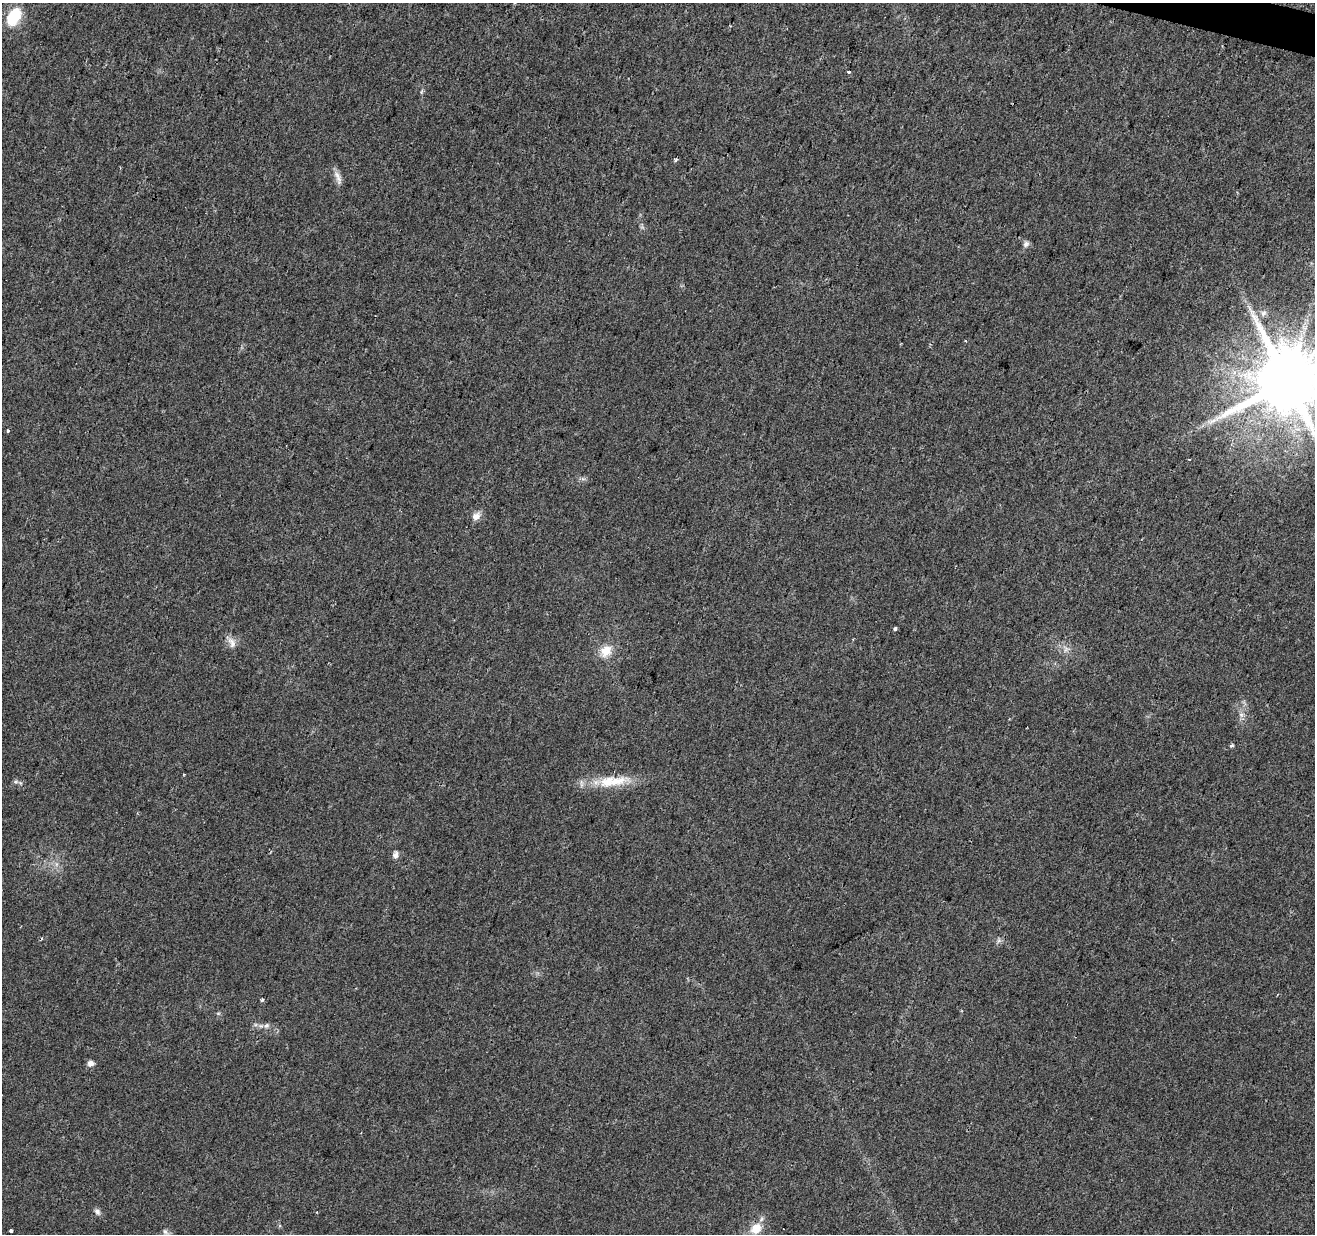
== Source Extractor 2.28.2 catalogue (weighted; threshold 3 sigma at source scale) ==
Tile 10 of 4 x 4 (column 2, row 3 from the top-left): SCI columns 1316-2628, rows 1512-2743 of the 5253 x 5423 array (HDU 1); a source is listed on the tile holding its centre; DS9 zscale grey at full resolution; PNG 1317 x 1236 px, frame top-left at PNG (2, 3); no overlay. Shown black and unused: <1% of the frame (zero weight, under 2 of 3 exposures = <1% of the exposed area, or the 3 px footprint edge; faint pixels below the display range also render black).
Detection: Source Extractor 2.28.2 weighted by HDU 2 'WHT'; one run over the whole footprint, this tile lists its part. Background 0.0431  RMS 0.0057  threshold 0.0255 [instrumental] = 3 sigma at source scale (4.5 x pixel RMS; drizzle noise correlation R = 1.50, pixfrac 1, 0.0396/0.0396 arcsec/px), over >= 5 px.
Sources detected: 29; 2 cosmic-ray / hot-pixel residue — not listed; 1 inside a brighter listed object's ellipse — not listed separately; the other 26 listed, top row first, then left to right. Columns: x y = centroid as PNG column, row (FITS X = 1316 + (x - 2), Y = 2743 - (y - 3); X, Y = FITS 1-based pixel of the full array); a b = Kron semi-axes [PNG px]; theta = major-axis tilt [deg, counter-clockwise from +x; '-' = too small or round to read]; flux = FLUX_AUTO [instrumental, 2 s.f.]
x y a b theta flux
14 16 18 11 62 21
848 72 3 3 - 2.6
676 160 3 3 - 6.1
339 179 15 7 -84 3.3
1026 244 9 7 49 1.9
1263 313 8 7 - 2.1
1287 382 19 16 61 6400
8 431 3 3 - 2.3
1190 459 3 2 - 1.1
476 516 12 9 44 4
895 629 3 3 - 3.3
232 643 17 8 -66 3.7
1066 649 7 5 46 1.7
606 651 16 13 50 8.5
1241 715 7 6 - 1.9
1231 746 3 3 - 2.5
184 774 2 2 - 0.52
615 781 35 14 11 16
395 855 11 6 79 2.2
262 1000 3 3 - 1.3
266 1025 8 7 - 1.8
90 1063 8 7 - 2.3
97 1212 9 7 -51 2
756 1228 14 12 45 9.1
11 1231 4 3 - 2.3
165 1232 12 6 -57 2.4
Isophote crosses this tile's border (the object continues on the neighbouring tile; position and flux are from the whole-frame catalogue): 2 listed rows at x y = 1287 382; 165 1232